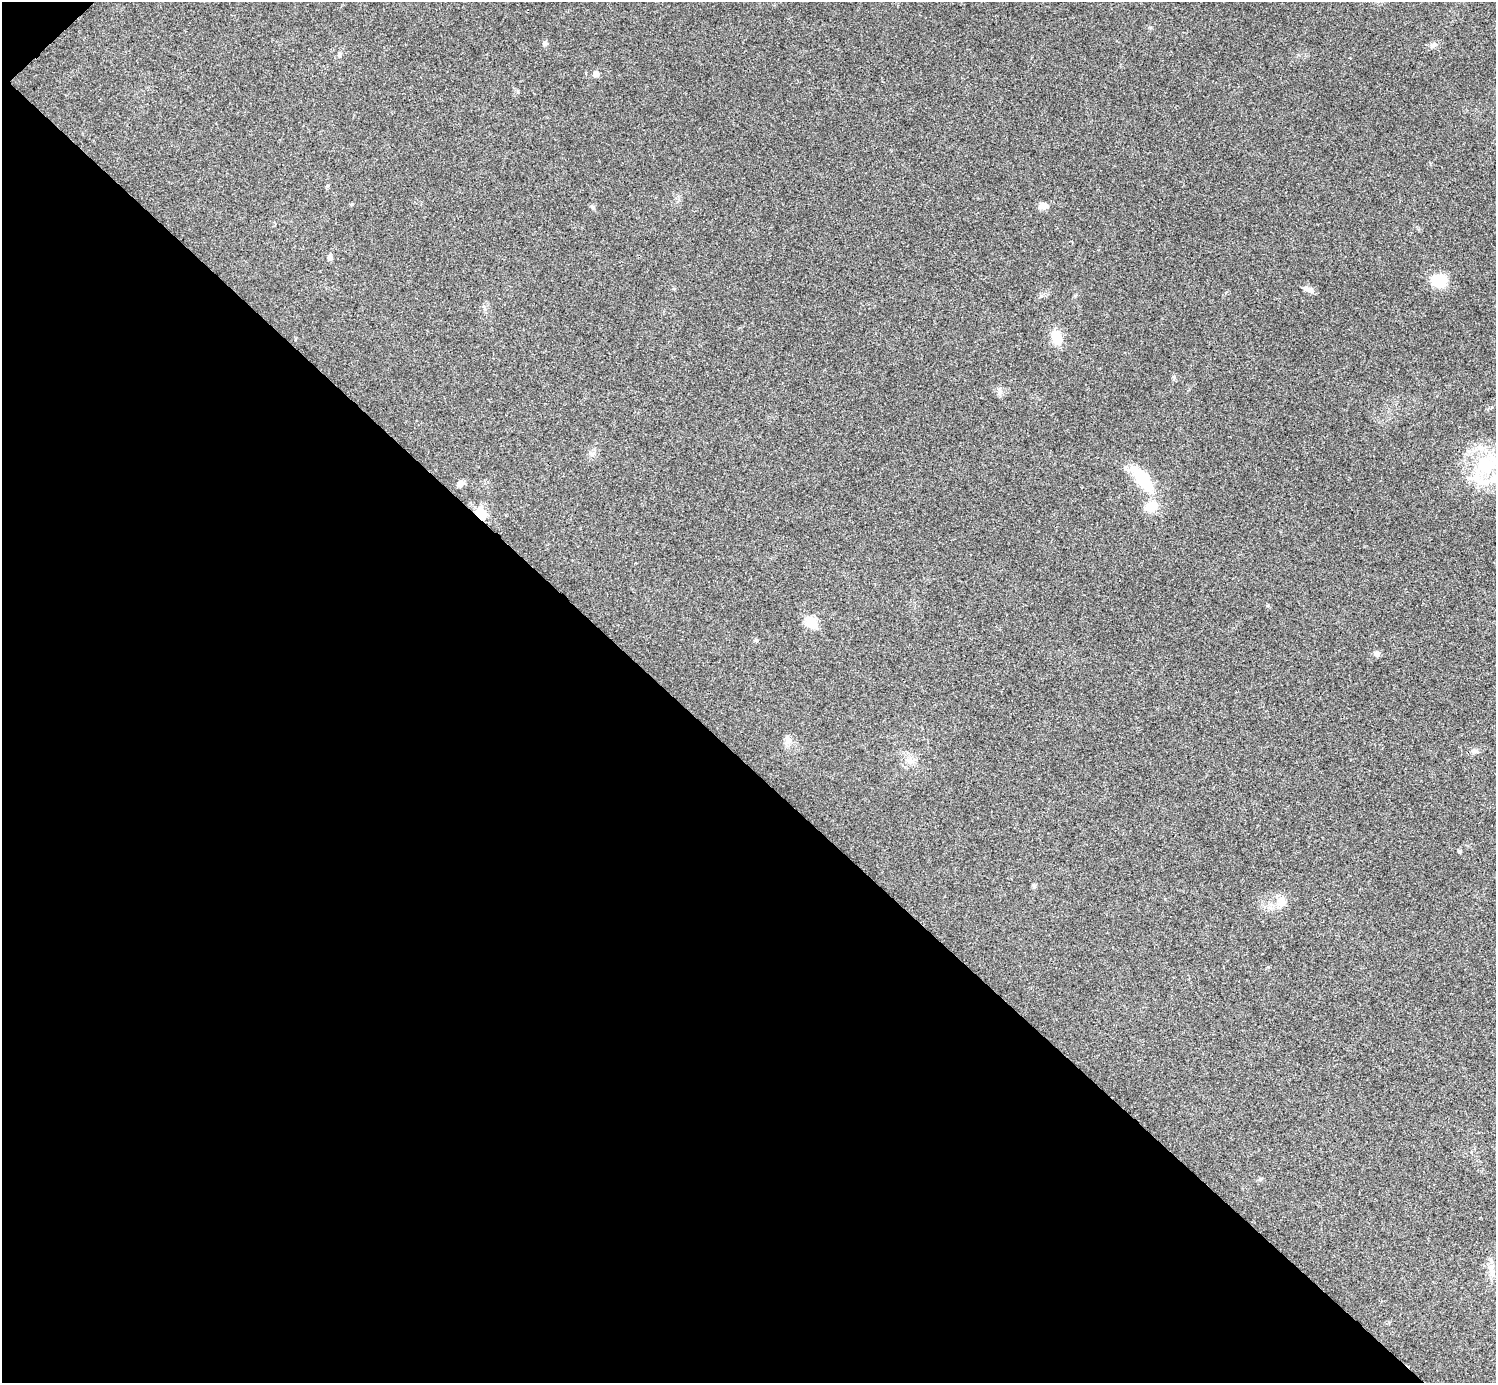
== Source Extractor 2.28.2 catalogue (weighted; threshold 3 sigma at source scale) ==
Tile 9 of 4 x 4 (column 1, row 3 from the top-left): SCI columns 6-1499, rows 1682-3062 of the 5983 x 5983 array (HDU 1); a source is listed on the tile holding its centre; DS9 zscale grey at full resolution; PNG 1498 x 1385 px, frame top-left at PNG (2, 2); no overlay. Shown black and unused: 45% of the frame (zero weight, under 3 of 4 exposures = <1% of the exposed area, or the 3 px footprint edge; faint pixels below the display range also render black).
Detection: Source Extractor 2.28.2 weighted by HDU 2 'WHT'; one run over the whole footprint, this tile lists its part. Background 0.0211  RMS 0.0055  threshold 0.0246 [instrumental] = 3 sigma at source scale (4.5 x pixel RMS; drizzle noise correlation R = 1.50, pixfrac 1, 0.05/0.05 arcsec/px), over >= 5 px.
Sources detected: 25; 2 inside a brighter listed object's ellipse — not listed separately; the other 23 listed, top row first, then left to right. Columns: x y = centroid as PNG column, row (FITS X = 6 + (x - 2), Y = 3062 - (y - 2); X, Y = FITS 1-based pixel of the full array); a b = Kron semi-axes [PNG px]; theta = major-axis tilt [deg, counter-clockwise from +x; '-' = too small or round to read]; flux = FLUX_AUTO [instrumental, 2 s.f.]
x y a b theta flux
544 44 7 5 48 1.2
1433 45 10 5 37 1.7
596 74 6 5 - 3.3
1043 206 9 7 9 4.1
592 207 7 5 -67 0.96
330 257 7 6 - 1.5
1439 281 13 11 -1 18
1308 289 13 7 -19 2.4
1056 338 20 12 -68 7.9
1486 466 29 26 5 31
1142 479 26 11 -54 27
460 484 8 6 33 2.6
1151 506 13 11 6 7.7
481 514 15 11 -58 9.4
811 622 6 6 - 26
756 640 5 4 - 0.8
1377 653 8 6 -16 1.7
788 739 14 9 -81 3.1
910 761 11 7 -29 3.1
1460 851 5 5 - 0.74
1034 886 6 5 - 0.97
1282 902 16 10 -85 4.7
1260 1179 6 5 - 0.84
Overlapping masked pixels (flux is a lower limit): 1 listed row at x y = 481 514
Isophote crosses this tile's border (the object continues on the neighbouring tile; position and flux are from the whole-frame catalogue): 1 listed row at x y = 1486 466
Unlisted compact peaks at least as high as the median listed source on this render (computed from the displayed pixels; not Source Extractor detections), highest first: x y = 1174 377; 1000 391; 518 92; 1150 27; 1267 606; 1041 296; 1476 751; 352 204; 592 455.